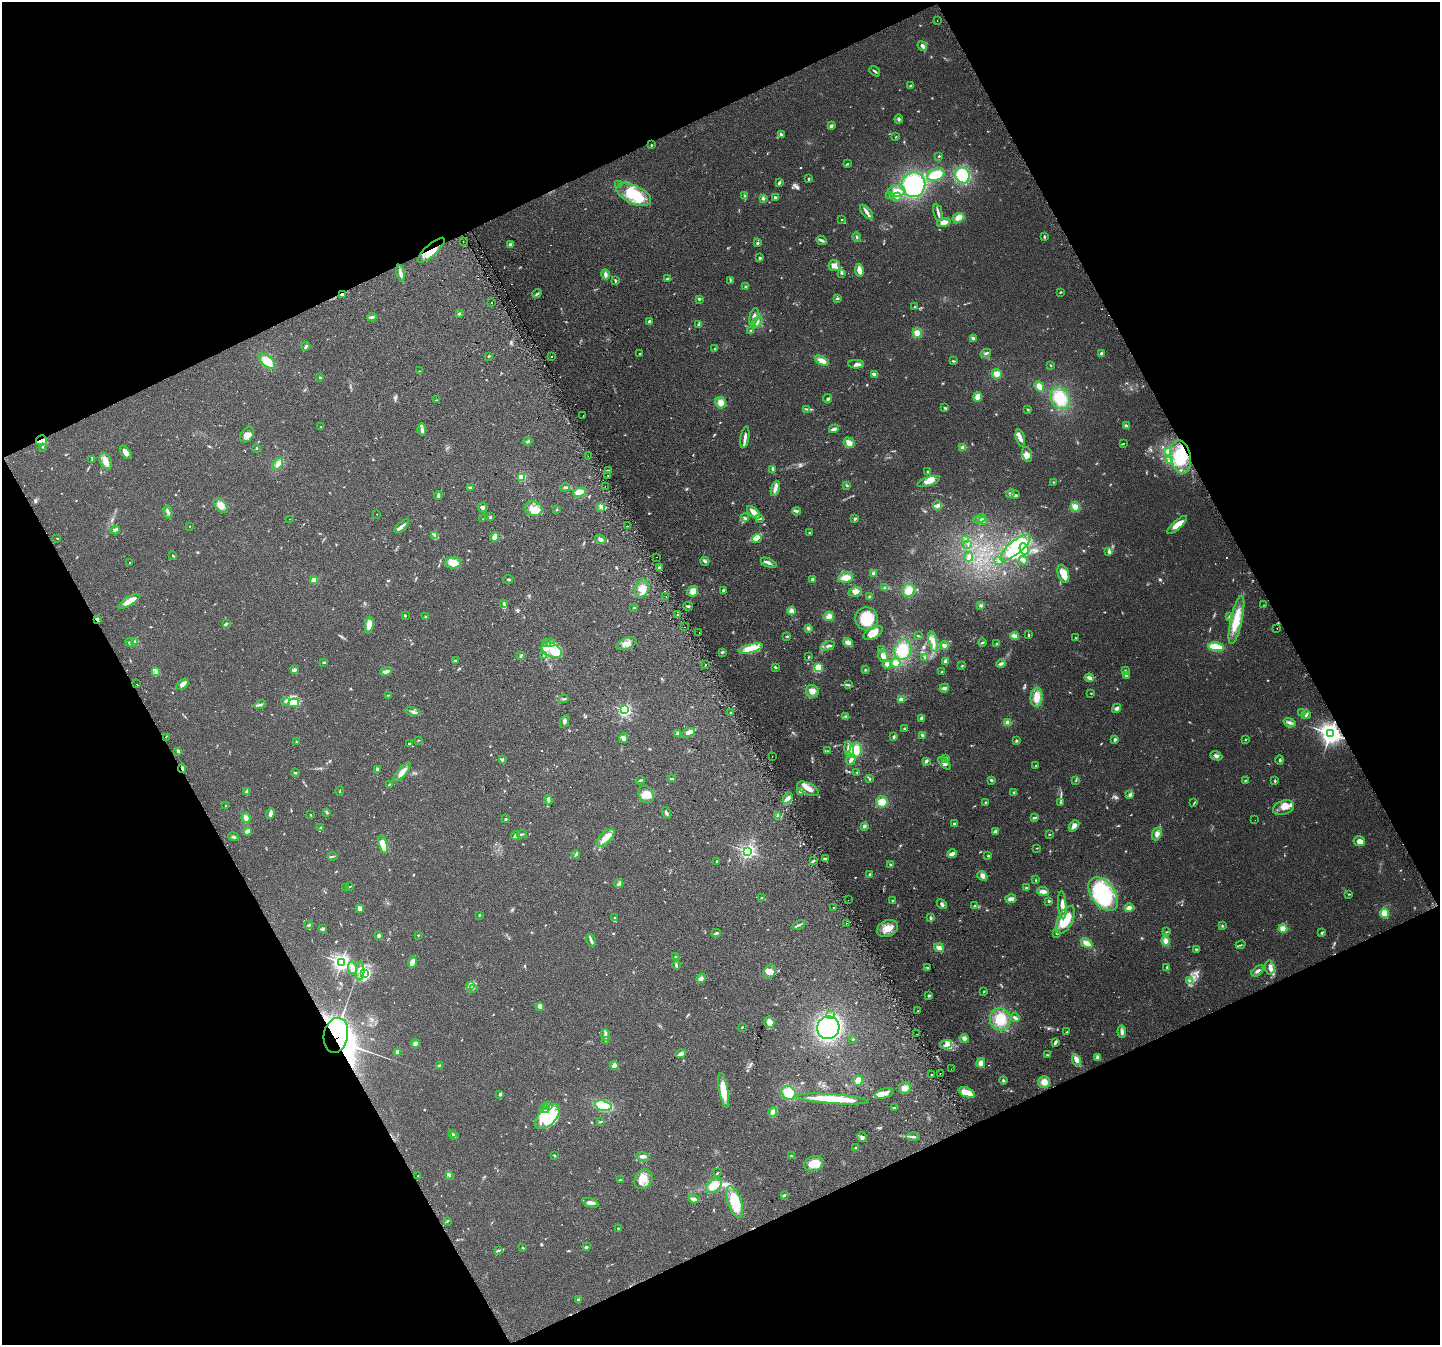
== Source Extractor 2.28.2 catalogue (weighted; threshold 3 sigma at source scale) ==
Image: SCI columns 32-5781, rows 175-5544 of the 5810 x 5659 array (HDU 1 of 3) = the unmasked area's bounding box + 8 px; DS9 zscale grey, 4 x 4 block average (1 PNG px = mean of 4 x 4 image px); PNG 1442 x 1347 px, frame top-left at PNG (2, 2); each listed source drawn as its Kron ellipse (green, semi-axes under 4 px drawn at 4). Shown black and unused: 45% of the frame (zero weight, under 2 of 3 exposures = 2% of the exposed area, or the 3 px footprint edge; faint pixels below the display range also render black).
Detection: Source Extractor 2.28.2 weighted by HDU 2 'WHT'. Background 0.047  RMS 0.0076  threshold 0.0342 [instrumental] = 3 sigma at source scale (4.5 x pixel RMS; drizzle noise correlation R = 1.50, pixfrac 1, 0.0396/0.0396 arcsec/px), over >= 5 px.
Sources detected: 843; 4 too faint to see at this stretch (4 x 4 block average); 10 inside a brighter object's white glare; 15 cosmic-ray / hot-pixel residue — neither listed nor drawn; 14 coinciding with a brighter row at this scale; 77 inside a brighter listed object's ellipse — not listed separately; of the other 723, all 500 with FLUX_AUTO >= 2.66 (the completeness limit of this list) listed and drawn (223 fainter detections not listed), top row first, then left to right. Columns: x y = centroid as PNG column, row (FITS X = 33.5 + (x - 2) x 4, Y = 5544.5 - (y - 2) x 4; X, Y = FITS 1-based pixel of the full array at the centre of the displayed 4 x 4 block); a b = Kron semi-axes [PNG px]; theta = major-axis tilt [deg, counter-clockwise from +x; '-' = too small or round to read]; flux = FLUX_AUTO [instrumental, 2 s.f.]
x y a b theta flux
937 20 2 2 - 2.8
922 46 5 3 - 19
875 71 6 2 -41 7.3
911 86 3 2 - 5.5
899 119 4 3 - 8.2
831 126 2 2 - 34
781 134 4 3 - 9.2
896 137 3 2 - 3.4
651 145 2 2 - 6.7
939 156 2 2 - 11
847 163 2 2 - 3.7
936 175 9 6 22 74
962 175 8 7 - 180
808 179 2 2 - 8
779 183 4 3 - 7.4
619 185 4 2 - 4
913 185 12 12 - 430
897 191 8 6 3 63
634 195 18 9 -24 160
890 195 3 2 - 4.4
745 196 3 2 - 6.1
775 197 4 2 - 6
897 197 5 2 - 7.8
763 198 4 3 - 8.4
866 212 8 3 -52 16
938 212 8 3 -78 13
958 218 6 4 19 34
842 219 2 2 - 3.4
944 223 7 4 15 33
857 237 5 2 - 5.7
1044 237 3 2 - 4.7
822 240 5 2 - 11
463 241 2 2 - 4.6
758 243 2 2 - 20
510 245 4 3 - 13
431 250 17 6 42 66
760 258 3 3 - 6
834 266 6 5 - 26
859 270 6 3 -80 37
401 273 8 3 -78 17
841 273 3 3 - 5.8
605 274 5 3 - 13
667 279 4 2 - 6.9
730 280 3 2 - 3.6
615 281 4 2 - 4.8
745 287 2 2 - 3.7
1061 292 2 2 - 4.6
342 294 3 2 - 9.1
537 294 5 2 - 7.3
699 299 3 2 - 4.3
838 299 3 3 - 6.2
492 303 2 2 - 14
915 307 2 2 - 11
459 313 3 3 - 6
754 316 8 3 74 17
372 317 5 3 - 10
649 321 2 2 - 34
757 322 7 3 49 16
698 325 4 3 - 6.9
751 330 3 2 - 2.7
917 333 5 4 - 36
973 338 3 2 - 9.6
306 346 5 2 - 8
715 349 3 2 - 5.1
640 353 2 2 - 4.1
986 353 5 2 - 8.7
1102 354 3 3 - 18
489 356 3 2 - 4
552 356 2 2 - 31
267 361 10 5 -40 75
822 361 7 4 -28 33
953 361 4 2 - 5.6
856 364 8 3 -1 15
1051 365 3 2 - 2.9
420 371 3 2 - 2.9
874 374 4 2 - 13
997 374 5 5 - 26
320 377 2 2 - 4
1039 386 6 4 -48 28
978 397 5 4 - 27
1060 398 12 9 -58 120
828 399 4 2 - 6
436 400 3 2 - 3.9
721 403 6 5 - 32
945 408 4 2 - 5.9
807 409 3 2 - 2.9
1028 410 3 2 - 4.1
583 416 2 2 - 4.3
1126 426 4 3 - 9.1
321 427 3 2 - 4.8
834 429 5 2 - 18
422 430 6 3 -85 15
247 434 8 6 56 27
745 437 11 3 81 19
1020 438 9 3 -74 21
41 440 5 5 - 28
528 441 4 2 - 6.3
849 443 6 5 - 29
1123 444 2 2 - 3
42 447 2 2 - 3.4
257 448 3 2 - 3.6
963 448 4 3 - 22
126 452 8 4 -52 21
1167 452 4 2 - 8
1027 454 8 4 -74 21
588 456 2 2 - 5.4
1181 457 17 10 -79 130
92 459 2 2 - 2.9
1169 460 3 2 - 8.1
106 461 8 5 -67 31
278 464 7 4 54 23
773 469 3 3 - 9.2
608 470 3 2 - 5.3
927 472 3 2 - 3.2
608 475 2 2 - 6.9
521 477 2 2 - 240
929 481 12 4 18 35
1053 482 3 2 - 3.2
605 486 2 2 - 3.8
847 486 3 2 - 4
470 487 3 3 - 6
565 487 5 2 - 7
775 488 8 4 72 18
579 492 6 4 9 49
1011 493 5 3 - 10
438 495 4 3 - 8
1015 495 3 2 - 5.8
221 506 8 5 -49 35
937 506 5 4 - 12
482 507 5 3 - 12
601 507 4 3 - 10
1075 507 5 4 - 35
534 509 9 7 -19 41
556 510 2 2 - 4.9
796 511 4 3 - 7.4
168 512 7 2 -77 9.7
754 512 8 3 -43 37
377 514 2 2 - 7.6
491 517 3 2 - 2.8
745 518 4 3 - 7.9
760 518 4 2 - 5.7
290 519 2 2 - 3.8
483 519 2 2 - 3.7
855 519 3 2 - 6.1
980 519 7 2 21 6.9
983 521 4 2 - 13
1177 525 12 4 41 62
190 526 2 2 - 2.8
402 526 9 3 44 18
628 526 2 2 - 17
115 530 4 2 - 5.1
809 533 3 2 - 3.2
435 535 4 2 - 6.1
495 537 5 4 - 17
57 538 2 2 - 6.5
757 538 5 3 - 13
600 539 6 3 -27 13
966 540 3 3 - 12
968 544 3 2 - 2.7
1015 548 19 6 39 110
1024 549 6 4 -67 22
1109 552 3 3 - 11
173 555 4 2 - 4.8
656 557 2 2 - 13
969 557 4 3 - 12
999 560 3 2 - 7.5
1023 560 5 4 - 12
705 561 4 3 - 7.9
129 563 2 2 - 3.7
453 563 8 5 3 45
769 563 8 3 -26 15
659 567 2 2 - 4.5
873 573 4 3 - 11
1063 574 9 5 -72 55
846 577 7 5 11 44
508 579 5 2 - 6.9
813 579 2 2 - 44
314 580 4 3 - 21
642 588 9 6 75 38
885 588 3 2 - 5
723 590 2 2 - 12
909 590 7 6 - 49
693 591 6 5 - 34
855 592 7 4 15 18
666 597 2 2 - 13
870 597 3 2 - 9.9
129 601 12 3 31 64
504 603 3 2 - 5.4
981 605 3 3 - 8
1263 605 2 2 - 5.3
688 606 5 2 - 7
634 608 2 2 - 6
792 611 4 4 - 21
405 615 3 2 - 3.4
678 615 2 2 - 37
829 616 5 5 - 19
1230 616 3 2 - 4.4
426 617 3 2 - 5
866 619 11 11 - 160
97 620 4 2 - 18
1236 620 25 6 77 93
226 624 3 2 - 6.1
369 625 8 4 81 39
685 627 2 2 - 6.4
808 628 3 3 - 7.3
1277 628 2 2 - 3.6
699 633 2 2 - 4.7
873 633 10 5 29 47
1028 635 3 2 - 5
787 636 3 2 - 4.6
918 636 4 2 - 2.9
1015 636 4 3 - 20
1076 638 2 2 - 2.8
134 641 4 2 - 7.6
933 641 10 3 -77 27
130 642 4 2 - 7.7
547 642 3 2 - 3.8
848 642 5 4 - 22
982 642 4 2 - 5.7
551 643 3 2 - 5.1
626 644 10 5 23 36
997 644 2 2 - 4.6
828 646 7 2 13 11
944 646 4 4 - 16
1216 647 8 4 -5 150
751 649 12 3 15 110
552 650 11 7 -28 69
881 650 4 3 - 10
903 650 10 8 74 100
722 652 4 2 - 5.4
544 655 3 2 - 4.9
521 656 3 2 - 5.1
883 656 6 4 -75 32
808 657 2 2 - 3.9
924 658 2 2 - 3.3
455 661 4 3 - 5.6
946 661 4 3 - 29
324 662 2 2 - 6.2
896 663 5 4 - 24
887 664 4 4 - 17
1001 664 4 3 - 12
706 665 2 2 - 140
962 666 3 2 - 3
775 667 3 2 - 6.1
818 668 4 3 - 150
294 670 4 3 - 15
865 670 2 2 - 3.9
156 671 2 2 - 3.1
386 671 6 3 11 15
1125 671 2 2 - 3.2
942 672 3 2 - 5.2
1126 676 2 2 - 32
1089 678 4 3 - 18
136 684 2 2 - 3.1
183 684 7 4 38 25
849 685 3 2 - 5
944 688 5 3 - 14
812 691 7 6 - 27
1091 693 2 2 - 2.7
388 695 4 2 - 2.9
1037 697 9 6 85 54
564 699 4 2 - 5.6
901 699 4 3 - 15
286 701 3 2 - 5.2
294 703 5 3 - 16
260 705 6 2 17 9
1117 708 5 3 - 13
624 710 2 2 - 930
413 711 7 2 -16 10
731 712 2 2 - 2.8
1302 713 4 2 - 6.2
1306 715 4 3 - 9.1
846 716 2 2 - 3.2
922 718 3 3 - 17
564 721 6 3 66 11
1289 722 6 3 -17 12
1008 723 4 3 - 24
904 728 2 2 - 3.1
678 733 3 3 - 9.9
688 733 7 3 21 21
1330 733 3 3 - 3300
922 735 3 3 - 5.9
166 737 2 2 - 9.2
894 737 4 2 - 6.2
623 738 5 4 - 14
1115 739 3 2 - 7.9
418 740 3 2 - 3.1
1245 740 2 2 - 3.4
1016 741 3 2 - 5.5
296 742 2 2 - 3
409 744 3 2 - 4.9
849 749 8 4 -80 42
856 750 8 6 80 78
178 751 4 2 - 6.1
827 751 3 2 - 3.2
772 756 2 2 - 4
1216 756 6 3 -22 12
946 759 3 2 - 3.5
502 760 3 2 - 9.5
851 760 6 3 52 17
1280 760 5 2 - 6.5
926 761 4 3 - 9.5
945 763 7 4 -47 17
1036 766 3 2 - 2.9
182 768 4 2 - 14
377 769 3 2 - 9.9
295 772 3 2 - 6.6
402 772 12 4 50 36
857 773 3 2 - 3.1
672 779 3 2 - 7.4
870 779 2 2 - 3.3
640 780 4 2 - 5.5
991 780 3 2 - 6.1
1245 780 3 2 - 3.1
1076 781 2 2 - 2.7
1275 781 3 2 - 5.1
389 784 2 2 - 6.7
808 789 11 5 -25 40
247 791 3 3 - 8.1
340 791 5 2 - 2.7
800 791 3 3 - 7.5
1014 792 3 2 - 5.4
646 795 9 7 -61 41
1130 795 4 3 - 8.9
788 798 6 3 47 31
548 800 5 3 - 8
882 802 5 5 - 42
1060 802 3 2 - 3.7
985 803 3 2 - 3.3
1194 803 3 2 - 3
225 806 3 2 - 3
1284 808 11 6 19 37
327 812 4 2 - 7
666 813 6 2 -66 9.7
270 814 5 2 - 23
310 815 2 2 - 3.8
778 816 3 2 - 5.1
246 818 5 4 - 16
1034 818 3 2 - 11
505 819 3 2 - 5.3
1255 820 2 2 - 3
954 824 3 3 - 6.9
864 826 3 3 - 9.9
1074 826 6 3 48 28
321 827 2 2 - 3.1
248 831 3 2 - 20
995 831 4 2 - 12
522 834 5 2 - 6.9
1049 834 3 2 - 2.9
1157 834 6 4 66 20
516 836 4 3 - 24
233 837 5 3 - 8.2
605 838 11 5 45 41
1359 841 6 5 - 27
383 844 9 4 -72 64
1037 848 3 2 - 2.9
747 851 2 2 - 1200
576 854 4 2 - 5.9
952 854 5 3 - 21
332 856 5 2 - 6.2
988 856 2 2 - 11
825 859 3 2 - 11
717 861 3 2 - 3.5
813 861 4 2 - 5.8
890 864 3 2 - 4.7
870 874 3 2 - 8.6
982 876 5 4 - 18
1036 880 3 2 - 3.2
619 884 4 3 - 15
349 887 2 2 - 2.9
346 888 3 2 - 3.3
1026 888 2 2 - 4.5
1043 891 6 3 -6 25
1103 894 19 12 -54 400
1349 894 2 2 - 3.3
762 898 3 2 - 3.6
1011 899 5 4 - 14
848 900 2 2 - 6.3
893 901 3 2 - 6.4
1049 901 2 2 - 13
942 904 5 3 - 11
974 905 3 2 - 4.6
1062 905 14 3 -86 31
834 907 2 2 - 8.6
360 908 4 2 - 23
1129 908 4 3 - 19
1385 914 4 4 - 89
479 915 2 2 - 4.4
615 917 3 2 - 3.7
930 918 3 2 - 8.1
1065 920 15 7 63 150
846 923 2 2 - 18
309 925 4 2 - 5.3
799 925 6 2 24 8.9
1222 926 3 2 - 2.9
887 928 11 8 25 47
1283 928 4 4 - 42
323 929 4 3 - 6.8
1166 932 3 2 - 4.2
1322 932 3 2 - 4.3
716 933 4 2 - 10
1056 933 3 2 - 3.2
378 935 4 3 - 7.4
418 935 2 2 - 4.7
591 941 6 3 -67 12
1166 941 4 4 - 26
1087 943 6 3 -33 36
1241 945 5 2 - 4.1
939 948 5 3 - 19
1196 949 3 2 - 4.4
675 956 2 2 - 3
341 962 3 2 - 1600
412 962 6 3 72 27
676 965 4 2 - 8.7
1167 967 3 2 - 4.9
352 968 7 3 -79 25
928 968 2 2 - 19
1270 968 7 4 -84 21
360 971 9 4 88 25
1258 971 7 3 39 12
769 972 7 5 63 29
364 973 4 3 - 140
701 978 5 4 - 12
1190 981 3 2 - 4.5
471 986 3 3 - 8.5
473 988 3 2 - 4.8
984 992 2 2 - 3.4
929 996 3 2 - 7.4
540 1006 3 3 - 21
918 1011 2 2 - 8.4
831 1015 4 3 - 11
1015 1017 5 3 - 9.9
1000 1019 11 10 - 93
769 1022 6 5 - 35
742 1027 2 2 - 4.8
828 1028 11 11 - 700
1067 1032 3 2 - 3.2
1122 1032 6 3 -84 18
917 1034 2 2 - 4.6
336 1035 18 12 79 1600
605 1035 6 3 -88 13
964 1038 4 4 - 13
853 1039 3 2 - 4
606 1041 3 2 - 4
1055 1042 4 2 - 12
415 1044 4 4 - 15
946 1044 6 4 13 20
398 1052 2 2 - 73
681 1054 5 2 - 22
1047 1055 3 2 - 2.9
1098 1057 3 3 - 15
1076 1060 5 3 - 34
981 1063 5 4 - 22
439 1065 3 2 - 4.2
614 1065 4 4 - 21
951 1069 2 2 - 4.4
940 1073 2 2 - 30
931 1074 2 2 - 24
858 1081 5 4 - 31
1003 1081 4 2 - 6.3
1044 1082 6 6 - 39
905 1088 6 5 - 28
724 1090 18 4 -79 94
967 1092 9 4 -21 52
789 1093 7 6 - 68
885 1093 9 4 15 28
500 1094 3 2 - 8.2
833 1099 36 4 -4 170
548 1105 2 2 - 3.6
603 1106 8 5 -15 190
894 1108 3 2 - 3.7
544 1109 5 2 - 9.5
773 1112 5 4 - 21
548 1117 15 8 44 120
601 1121 3 2 - 3.4
452 1134 4 2 - 8.2
454 1135 3 2 - 9.5
862 1137 5 4 - 13
913 1137 7 3 -2 13
856 1148 2 2 - 5.4
554 1155 4 2 - 3.4
791 1156 3 2 - 3.6
642 1157 7 3 -10 15
814 1164 10 7 24 71
717 1173 3 2 - 3.7
417 1176 2 2 - 5.2
449 1176 4 2 - 3.9
643 1179 10 8 57 48
620 1180 3 2 - 3.9
714 1186 9 6 42 73
784 1195 3 3 - 5
694 1199 5 3 - 23
735 1202 16 7 -72 170
591 1203 9 3 -17 18
447 1221 2 2 - 2.8
618 1228 2 2 - 6.6
586 1247 3 3 - 8.6
523 1248 3 2 - 3.9
499 1250 3 2 - 5.2
578 1300 4 2 - 3.2
Overlapping masked pixels (flux is a lower limit): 8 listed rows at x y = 431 250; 342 294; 41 440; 1181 457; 97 620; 1330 733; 182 768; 336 1035
Diffuse or blended objects may show on this block-average render without a row.